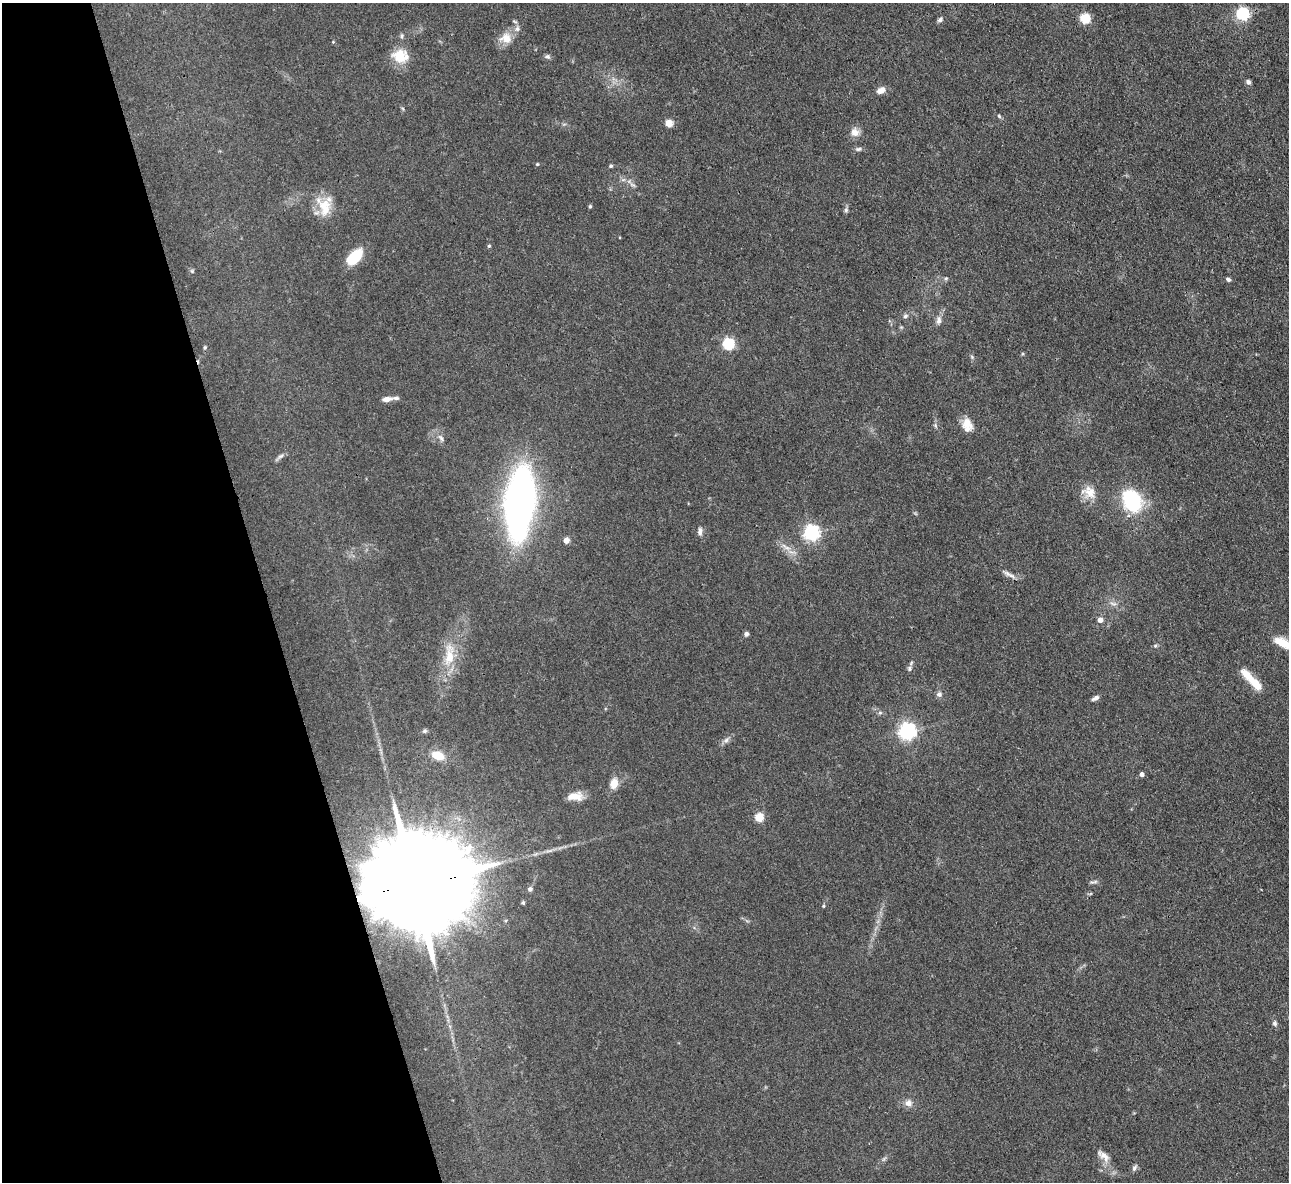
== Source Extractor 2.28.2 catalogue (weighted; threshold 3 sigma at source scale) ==
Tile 5 of 4 x 4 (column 1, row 2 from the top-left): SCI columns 1-1287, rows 2628-3807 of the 5147 x 5132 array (HDU 1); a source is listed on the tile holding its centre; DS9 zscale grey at full resolution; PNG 1291 x 1184 px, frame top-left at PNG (2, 3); no overlay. Shown black and unused: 20% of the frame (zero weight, under 3 of 4 exposures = <1% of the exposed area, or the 3 px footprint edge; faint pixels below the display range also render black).
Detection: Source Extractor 2.28.2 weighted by HDU 2 'WHT'; one run over the whole footprint, this tile lists its part. Background 0.0862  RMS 0.0069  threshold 0.0309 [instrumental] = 3 sigma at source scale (4.5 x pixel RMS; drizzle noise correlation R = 1.50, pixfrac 1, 0.05/0.05 arcsec/px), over >= 5 px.
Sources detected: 74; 3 inside a brighter listed object's ellipse — not listed separately; the other 71 listed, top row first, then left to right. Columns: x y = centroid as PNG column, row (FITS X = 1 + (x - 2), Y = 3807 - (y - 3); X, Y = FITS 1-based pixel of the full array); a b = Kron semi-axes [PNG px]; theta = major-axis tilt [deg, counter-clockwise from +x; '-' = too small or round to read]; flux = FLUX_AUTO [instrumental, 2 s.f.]
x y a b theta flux
1242 14 6 6 - 110
1085 18 12 12 - 9.2
940 20 7 5 33 1.8
401 36 7 4 85 1.2
506 38 18 14 -4 8.7
333 42 4 4 - 0.58
400 56 20 15 -9 15
548 57 7 6 - 1.6
1248 82 6 5 - 1.9
881 90 10 7 27 4.8
999 116 7 4 -46 1
669 123 5 5 - 20
855 132 11 11 - 5.1
858 149 9 5 2 1.7
537 164 4 4 - 0.64
611 166 4 4 - 1
632 185 10 3 -21 1.4
590 206 4 3 - 1
324 207 27 17 -73 16
846 210 7 5 90 1.5
489 246 5 4 - 0.82
355 257 20 11 46 19
192 271 6 4 -48 0.95
946 278 6 4 18 0.96
1228 279 6 4 -28 1.5
905 316 7 6 - 1.7
939 320 12 7 84 3.3
728 344 5 5 - 84
205 347 5 4 - 0.83
972 357 7 4 -72 1
387 399 12 6 5 4.1
935 425 6 4 -48 1.1
967 425 17 11 -79 8.5
441 438 10 5 -51 2.1
280 456 14 4 35 2.1
1089 492 20 16 -31 9.8
1132 501 17 13 -61 66
519 502 45 19 84 410
700 531 10 6 84 2.6
812 533 6 6 - 210
566 540 4 4 - 7.1
786 547 16 4 -35 3.7
1009 574 20 5 -28 3.2
1113 603 11 4 -5 2.1
1100 620 5 5 - 4.6
746 634 5 5 - 1.9
1282 643 20 9 -25 12
1155 646 6 5 - 1
449 656 32 13 86 18
909 668 7 7 - 1.8
1256 684 17 9 -51 10
939 694 8 7 - 2.3
1095 698 9 5 27 2.5
880 713 6 4 0 1.1
425 731 7 5 41 1.4
907 731 6 6 - 270
726 740 9 6 31 2.3
438 755 14 9 -20 11
1142 774 4 4 - 2.8
614 784 13 9 76 7.1
575 796 18 9 3 8.9
759 817 5 5 - 29
1094 882 13 4 12 1.5
415 884 46 21 10 28000
530 889 7 6 - 1.8
523 903 5 4 - 1
823 906 4 4 - 0.76
1275 1023 7 6 - 1.5
908 1103 9 9 - 4.1
1103 1156 22 8 -41 5.5
1134 1168 10 5 61 1.8
Overlapping masked pixels (flux is a lower limit): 1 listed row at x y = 415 884
Isophote crosses this tile's border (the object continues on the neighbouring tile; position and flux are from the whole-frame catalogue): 1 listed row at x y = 1282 643